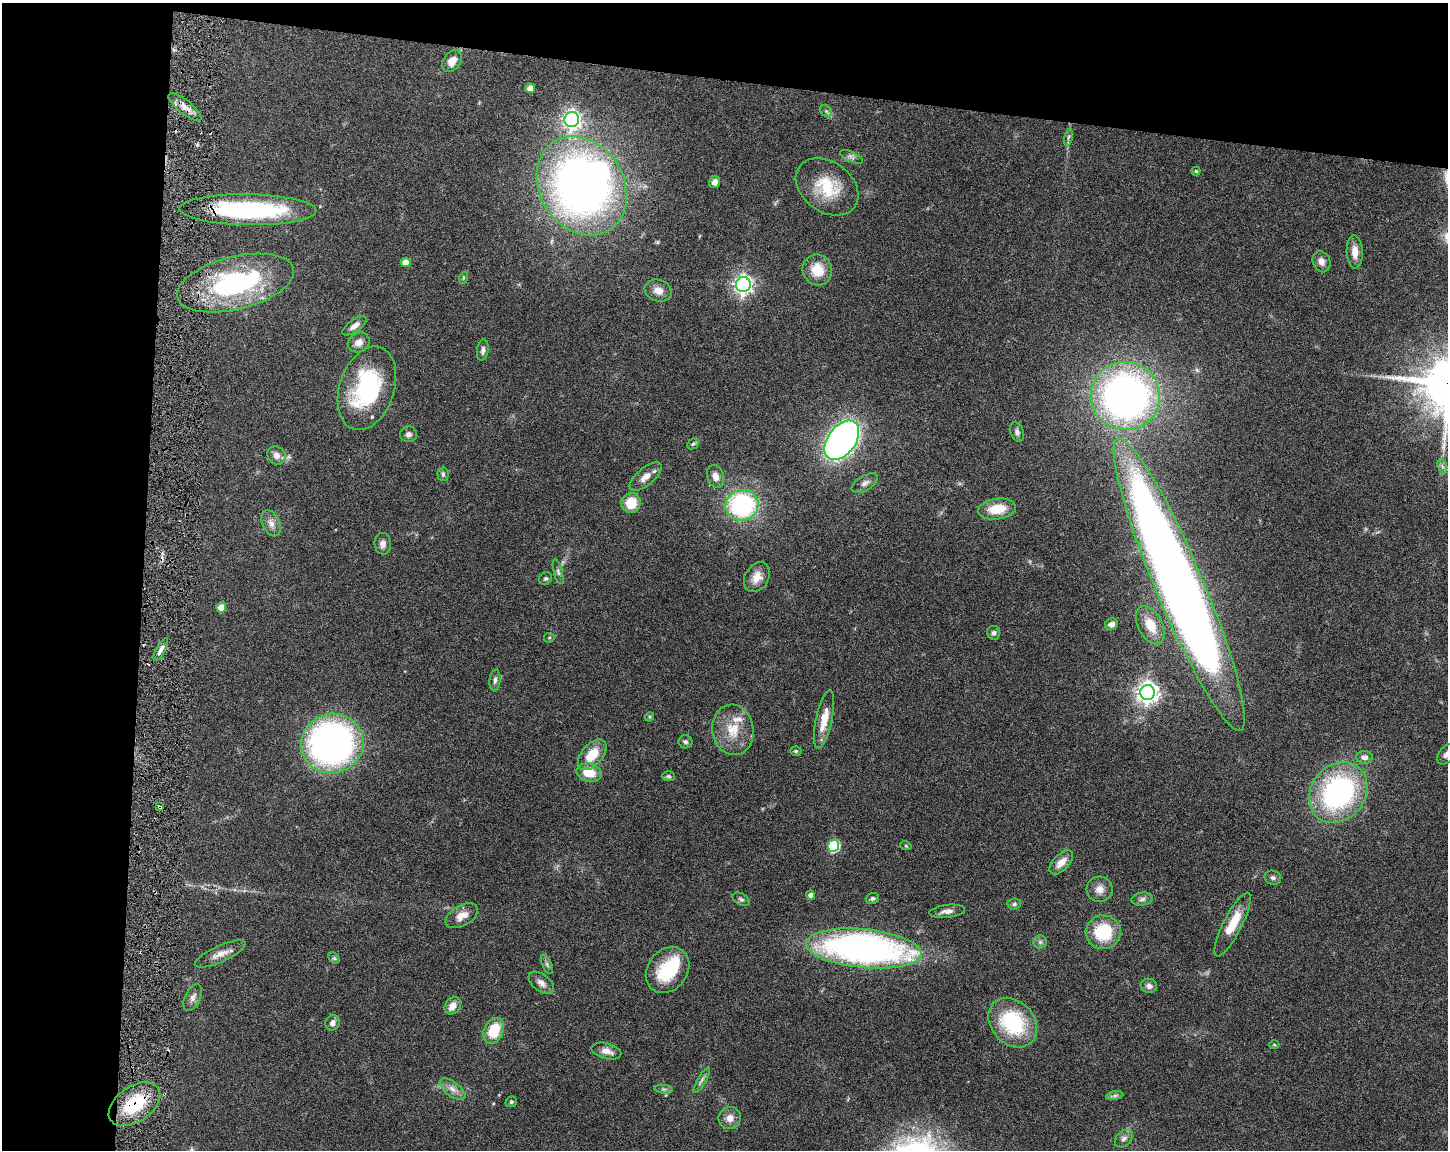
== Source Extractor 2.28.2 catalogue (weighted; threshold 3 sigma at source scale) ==
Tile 1 of 3 x 4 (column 1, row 1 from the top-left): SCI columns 221-1666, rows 3446-4593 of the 4668 x 4598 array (HDU 1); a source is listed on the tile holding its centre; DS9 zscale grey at full resolution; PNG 1450 x 1152 px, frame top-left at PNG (2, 3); each listed source drawn as its Kron ellipse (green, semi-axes under 4 px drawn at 4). Shown black and unused: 17% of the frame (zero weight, under 3 of 6 exposures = <1% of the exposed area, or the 3 px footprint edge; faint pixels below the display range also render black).
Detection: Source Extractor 2.28.2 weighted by HDU 2 'WHT'; one run over the whole footprint, this tile lists its part. Background 0.105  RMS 0.0046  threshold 0.0189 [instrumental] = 3 sigma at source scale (4.09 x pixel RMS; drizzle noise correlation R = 1.36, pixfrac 0.8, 0.05/0.05 arcsec/px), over >= 5 px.
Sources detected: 108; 2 inside a brighter object's white glare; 1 cosmic-ray / hot-pixel residue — neither listed nor drawn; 3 inside a brighter listed object's ellipse — not listed separately; the other 102 listed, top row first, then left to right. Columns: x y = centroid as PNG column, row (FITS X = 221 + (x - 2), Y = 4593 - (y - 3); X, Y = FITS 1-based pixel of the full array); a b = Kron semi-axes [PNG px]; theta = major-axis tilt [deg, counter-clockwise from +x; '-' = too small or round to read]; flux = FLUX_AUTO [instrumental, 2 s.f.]
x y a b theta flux
452 61 12 8 54 4.6
530 88 5 5 - 4.3
185 107 20 7 -39 3.8
826 111 7 5 -44 0.92
572 120 7 7 - 180
1068 137 8 3 76 0.84
851 157 12 5 -24 1.5
1196 171 4 4 - 0.48
715 182 6 5 - 2.2
582 186 52 42 -59 280
827 187 34 25 -37 19
248 210 68 15 -1 65
1355 252 16 8 -87 4.7
406 262 5 4 - 5.1
1321 262 11 8 -67 2.8
817 270 15 14 - 8.9
463 278 6 4 72 0.52
235 283 60 26 14 67
743 285 7 7 - 190
658 290 14 10 -19 3.8
354 326 14 6 35 2.3
359 342 11 9 27 3.2
483 350 11 5 82 1.5
367 388 43 27 71 48
1125 396 34 34 - 190
1017 432 10 6 -69 1.6
409 434 8 8 - 1.6
842 440 22 14 54 220
693 444 6 4 43 0.62
276 455 10 8 -47 2.4
1442 466 7 4 -71 1
443 474 6 5 - 0.84
716 476 12 8 -69 3
646 477 19 8 40 3.8
865 483 14 7 30 2.1
631 503 10 9 - 9.2
742 505 16 15 - 59
997 509 19 10 8 9.6
271 523 14 8 -64 2.9
383 544 11 8 -84 2.2
558 572 13 4 -75 1.2
757 577 16 11 59 4.7
545 579 7 6 - 0.77
1179 584 158 24 -67 740
221 607 5 5 - 5.7
1111 624 7 5 27 2.1
1150 625 21 12 -62 8.6
994 633 7 6 - 1.3
549 638 5 5 - 0.53
161 649 12 4 61 1.8
495 680 10 5 84 1.3
1148 693 7 7 - 290
649 717 5 4 - 0.47
824 719 30 8 78 7.6
733 730 25 20 -81 12
685 742 7 6 - 1
332 743 31 30 - 150
796 751 5 4 - 0.68
1446 754 11 7 52 2
592 755 18 10 49 9.8
1364 757 8 6 -6 2.1
589 773 12 9 -13 8.5
669 776 6 5 - 0.73
1338 792 32 27 51 82
160 807 3 3 - 0.69
834 846 6 5 - 39
906 846 6 3 -19 0.44
1061 862 15 8 46 4.3
1273 878 8 7 - 1.1
1100 889 13 12 - 3.7
811 895 4 4 - 1.7
872 898 7 5 19 0.99
741 899 9 6 -29 1
1142 899 11 6 9 1.5
1014 904 6 5 - 0.89
947 911 18 6 6 2.2
462 916 18 10 30 4.4
1233 924 35 9 63 12
1103 932 17 17 - 20
1040 942 7 6 - 1.2
864 948 58 19 -6 170
220 954 27 8 24 4.1
334 958 6 4 -45 0.6
547 964 10 4 -63 0.97
667 970 25 20 52 21
541 983 15 8 -38 2.7
1149 986 8 7 - 1.7
193 997 14 7 64 2.1
453 1006 9 7 54 3.7
333 1023 8 7 - 1.9
1013 1023 27 21 -47 32
494 1031 13 9 64 13
1274 1045 5 3 - 0.42
606 1051 15 8 -14 3.4
702 1080 14 4 60 1.3
452 1089 15 7 -37 3.1
664 1089 9 3 -5 0.72
1115 1096 8 4 9 0.97
511 1102 6 5 - 0.69
134 1104 29 17 35 22
730 1118 11 11 - 3.4
1124 1139 10 7 42 1.8
Overlapping masked pixels (flux is a lower limit): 3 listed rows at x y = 248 210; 160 807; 134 1104
Isophote crosses this tile's border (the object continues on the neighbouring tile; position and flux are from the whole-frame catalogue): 1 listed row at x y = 1446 754